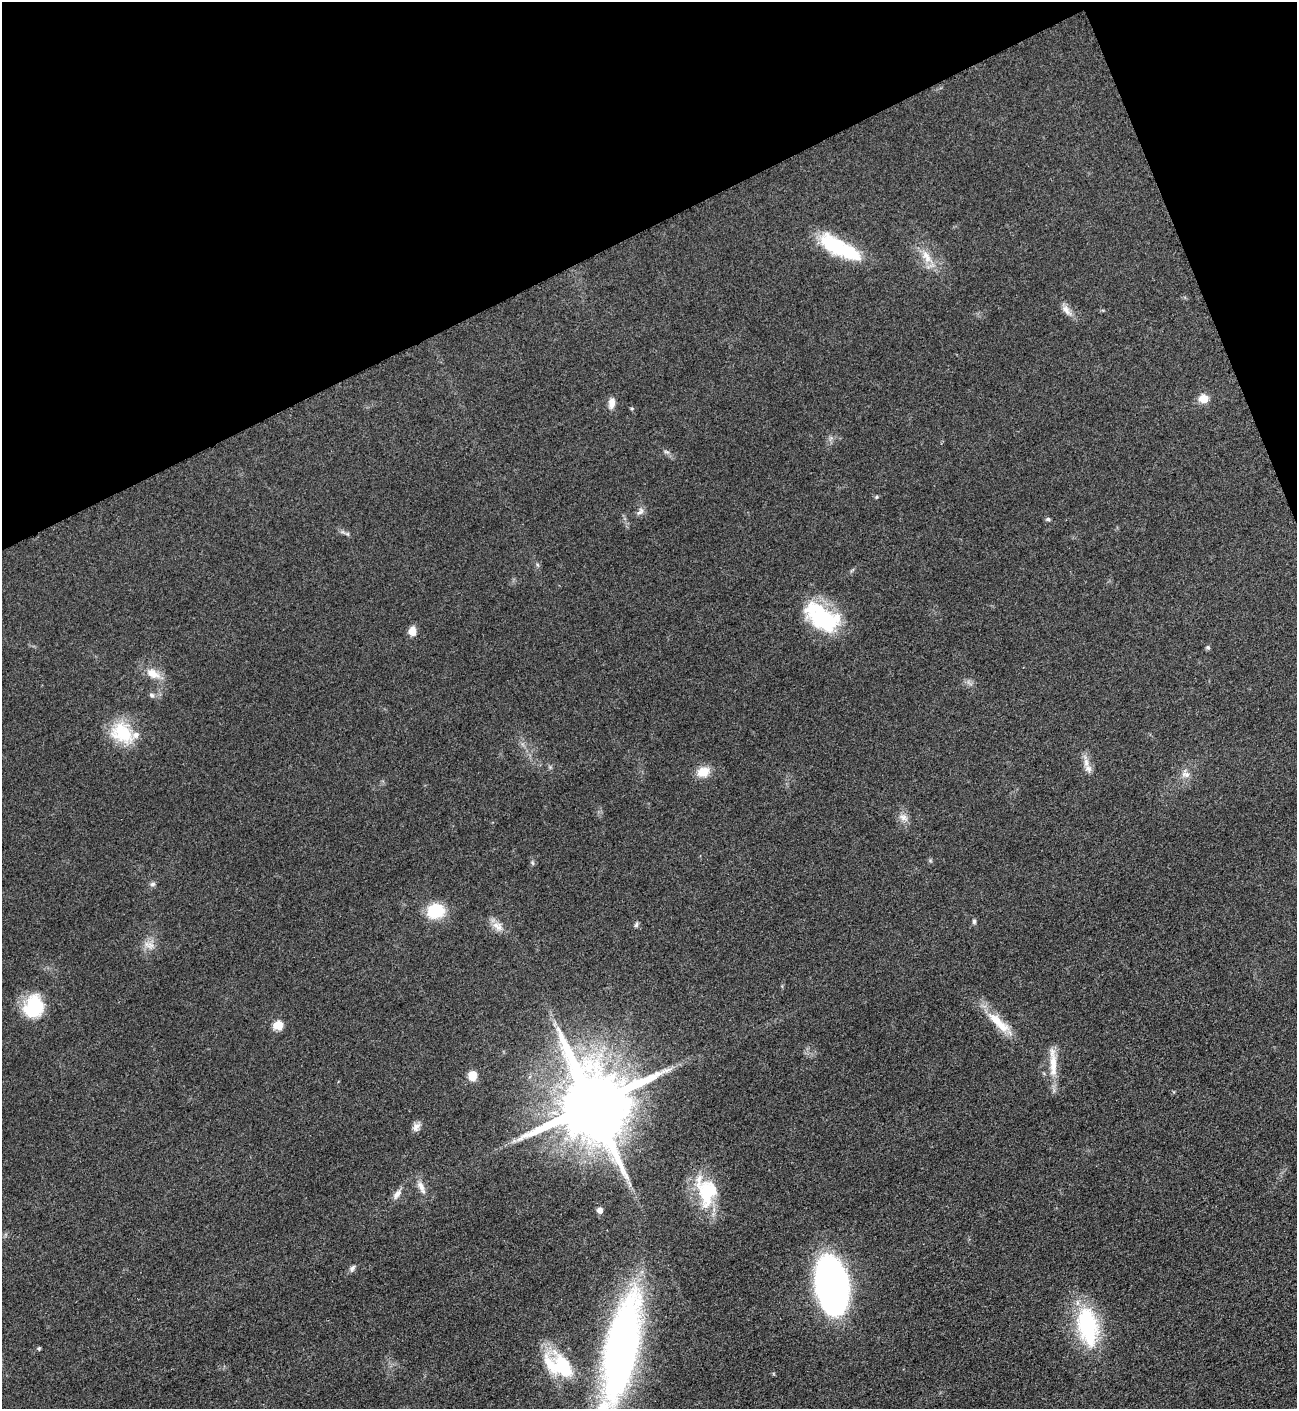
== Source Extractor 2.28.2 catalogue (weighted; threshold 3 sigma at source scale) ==
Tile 3 of 4 x 4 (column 3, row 1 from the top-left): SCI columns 2750-4044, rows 4228-5634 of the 5635 x 5645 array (HDU 1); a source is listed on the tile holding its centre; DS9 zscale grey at full resolution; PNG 1299 x 1411 px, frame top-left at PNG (2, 2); no overlay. Shown black and unused: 20% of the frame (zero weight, under 3 of 5 exposures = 1% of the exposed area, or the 3 px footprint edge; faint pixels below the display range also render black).
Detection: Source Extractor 2.28.2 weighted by HDU 2 'WHT'; one run over the whole footprint, this tile lists its part. Background 0.0916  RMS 0.0067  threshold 0.0302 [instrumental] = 3 sigma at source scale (4.5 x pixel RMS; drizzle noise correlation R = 1.50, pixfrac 1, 0.05/0.05 arcsec/px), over >= 5 px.
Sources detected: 47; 4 inside a brighter listed object's ellipse — not listed separately; the other 43 listed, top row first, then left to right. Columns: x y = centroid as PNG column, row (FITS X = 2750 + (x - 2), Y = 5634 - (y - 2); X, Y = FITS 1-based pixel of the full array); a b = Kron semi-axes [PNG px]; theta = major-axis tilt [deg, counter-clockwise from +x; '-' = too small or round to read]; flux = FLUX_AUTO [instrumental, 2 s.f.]
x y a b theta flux
836 246 38 18 -32 43
927 257 23 11 -57 11
1066 310 18 8 -48 5
1203 399 7 6 - 15
612 403 14 8 82 4.9
632 408 5 3 - 0.72
666 452 9 3 -13 1.3
640 512 13 7 52 2.8
1048 519 6 4 0 1.2
822 618 41 22 -35 65
412 631 7 7 - 8.8
1208 647 6 5 - 1.2
153 674 21 11 -28 9.9
152 695 8 6 -35 1.7
122 733 32 24 -39 30
1086 762 14 7 -89 4.6
703 772 15 12 18 10
1186 774 13 8 -7 3.9
904 817 13 9 -37 4.6
532 863 6 4 -87 1.1
153 884 7 6 - 1.8
436 911 16 13 10 30
974 921 7 4 -90 1.4
636 925 7 5 74 1.5
497 926 17 10 -36 6.3
150 945 12 10 -28 5.6
33 1006 25 20 70 34
999 1023 45 12 -43 19
278 1025 6 5 - 27
1053 1063 45 9 -88 13
472 1076 11 10 - 7.8
592 1105 20 19 - 10000
416 1127 13 8 59 3.7
421 1187 18 7 -62 5.2
706 1192 39 25 -77 40
397 1194 17 8 55 4.3
600 1210 5 5 - 4.5
352 1268 9 6 50 2.3
831 1285 39 20 -78 470
1088 1326 44 23 -78 68
39 1348 6 4 -71 0.88
621 1348 106 28 78 360
563 1366 31 16 -56 41
Isophote crosses this tile's border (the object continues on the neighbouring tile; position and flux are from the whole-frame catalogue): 1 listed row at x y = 621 1348